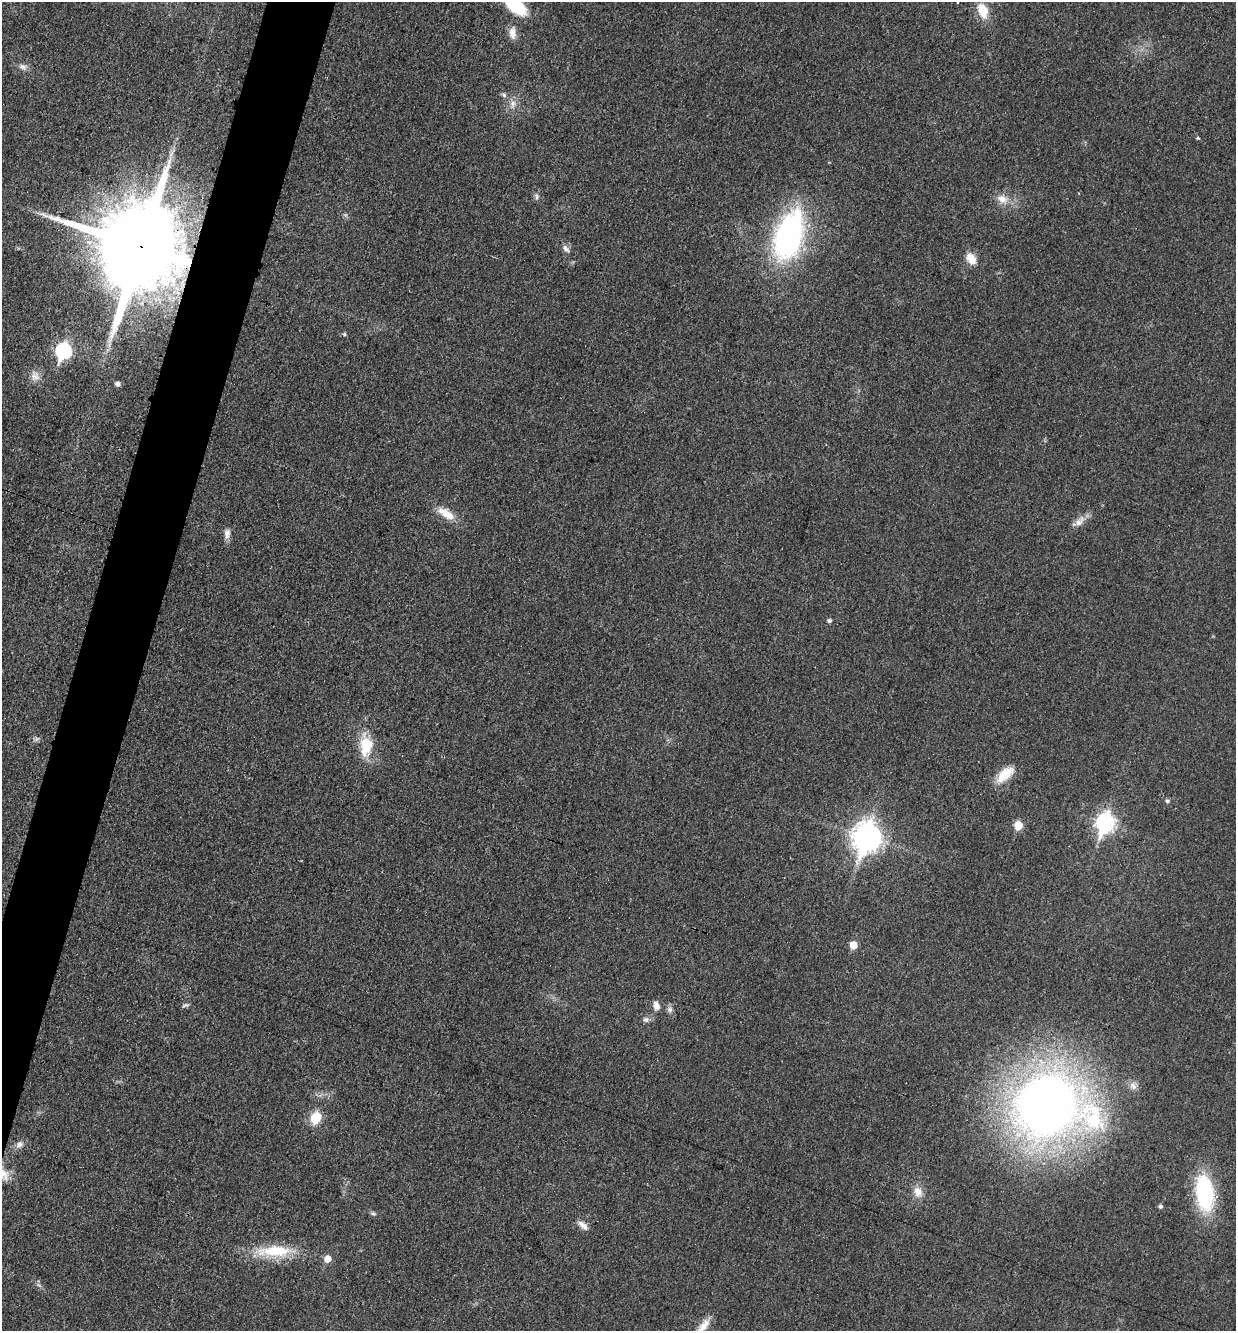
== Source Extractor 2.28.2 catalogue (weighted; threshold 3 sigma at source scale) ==
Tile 7 of 4 x 4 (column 3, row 2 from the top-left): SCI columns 2743-3976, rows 2668-3996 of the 5351 x 5330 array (HDU 1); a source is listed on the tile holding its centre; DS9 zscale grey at full resolution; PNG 1238 x 1333 px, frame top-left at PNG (2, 2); no overlay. Shown black and unused: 4% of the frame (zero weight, under 3 of 4 exposures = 1% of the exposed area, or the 3 px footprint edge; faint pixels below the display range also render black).
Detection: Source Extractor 2.28.2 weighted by HDU 2 'WHT'; one run over the whole footprint, this tile lists its part. Background 0.0553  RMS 0.0054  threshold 0.0241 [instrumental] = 3 sigma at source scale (4.5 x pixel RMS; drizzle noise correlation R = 1.50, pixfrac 1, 0.05/0.05 arcsec/px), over >= 5 px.
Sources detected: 47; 1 cosmic-ray / hot-pixel residue — not listed; the other 46 listed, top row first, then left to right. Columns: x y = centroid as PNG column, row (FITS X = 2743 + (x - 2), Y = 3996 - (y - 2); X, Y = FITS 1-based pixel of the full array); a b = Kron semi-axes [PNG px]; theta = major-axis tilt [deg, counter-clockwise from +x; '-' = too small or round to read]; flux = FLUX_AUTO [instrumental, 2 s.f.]
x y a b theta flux
516 6 25 13 -37 22
983 11 21 12 -70 10
512 33 17 9 -88 4.4
23 67 12 7 -21 2.6
504 95 7 6 - 1.3
513 104 13 7 83 3.5
1197 138 3 3 - 1.8
537 197 8 5 85 1.4
1002 199 16 11 -25 6.2
789 236 60 30 73 110
141 247 24 23 - 11000
566 249 11 6 -52 2.2
971 259 14 10 -57 7.2
344 334 6 4 -15 0.91
63 351 8 7 - 95
35 376 15 12 -66 4.7
118 384 5 4 - 2.4
446 514 27 10 -33 9.2
1079 521 18 9 55 4.5
227 533 13 8 89 3.1
829 621 5 4 - 1.3
37 739 8 5 32 1.3
366 745 28 16 89 17
1005 774 26 12 42 10
1167 801 5 5 - 1.3
1105 823 9 7 73 210
1018 825 6 5 - 14
867 837 12 9 74 600
853 945 5 5 - 11
185 1005 9 5 11 1.2
656 1006 10 7 -78 3.7
670 1010 7 6 - 1.6
646 1020 8 7 - 1.9
1133 1086 12 8 -46 3
1048 1106 64 51 -4 570
316 1118 15 11 68 11
19 1144 10 7 40 2.5
3 1174 17 11 -55 6.8
918 1192 13 11 -69 5.3
1204 1193 42 19 -83 48
1160 1206 5 4 - 1.3
373 1214 9 4 -5 1
583 1225 15 7 -40 3.6
274 1251 48 14 1 25
327 1259 6 5 - 6.7
703 1327 26 9 51 6.6
Overlapping masked pixels (flux is a lower limit): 2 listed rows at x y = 141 247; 3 1174
Isophote crosses this tile's border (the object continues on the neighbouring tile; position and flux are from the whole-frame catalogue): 3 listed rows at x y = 516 6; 3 1174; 703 1327